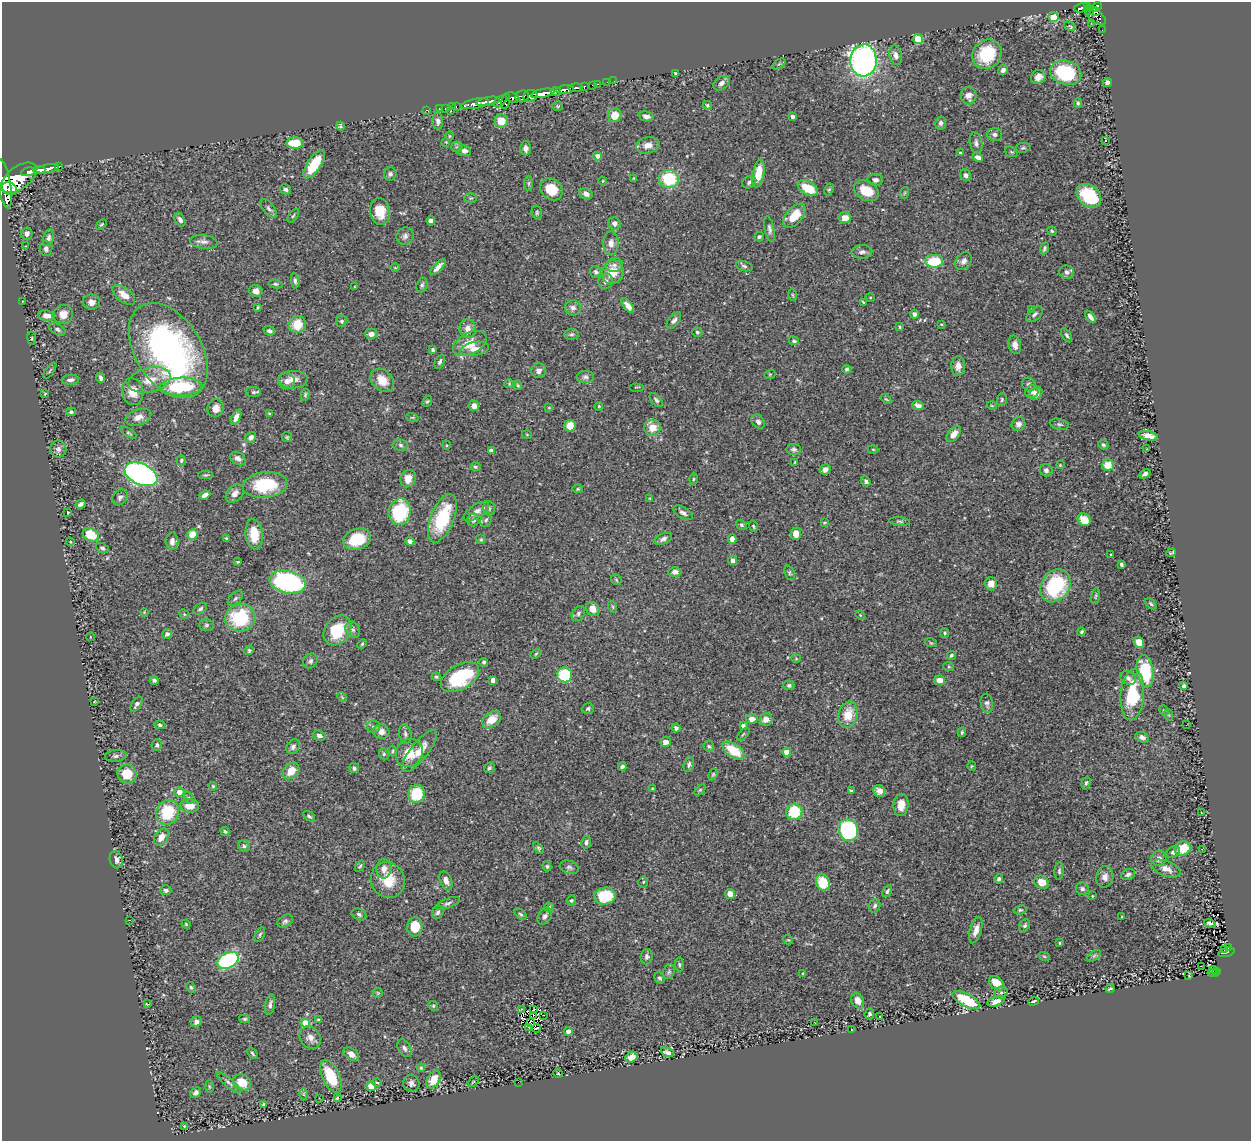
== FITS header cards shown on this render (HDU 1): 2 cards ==
NAXIS1  =                 1249
NAXIS2  =                 1139

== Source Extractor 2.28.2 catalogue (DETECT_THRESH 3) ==
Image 1249 x 1139 px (HDU 1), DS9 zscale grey, 1 PNG px = 1 image px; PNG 1253 x 1143 px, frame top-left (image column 1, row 1139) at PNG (2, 2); each listed source drawn as its Kron ellipse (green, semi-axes under 4 px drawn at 4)
Background 0.637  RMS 0.023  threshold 0.0677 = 3 sigma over >= 5 px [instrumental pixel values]
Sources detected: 498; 2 with non-positive FLUX_AUTO (blend fragments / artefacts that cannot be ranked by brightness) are neither listed nor drawn; the other 496 listed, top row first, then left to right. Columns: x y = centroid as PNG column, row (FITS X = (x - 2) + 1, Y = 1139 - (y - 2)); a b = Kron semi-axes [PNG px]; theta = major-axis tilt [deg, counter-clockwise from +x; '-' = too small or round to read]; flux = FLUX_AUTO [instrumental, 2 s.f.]
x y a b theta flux
1088 7 4 3 - 200
1097 7 5 4 - 410
1081 8 8 4 11 210
1090 11 4 3 - 82
1095 11 5 4 - 260
1095 15 13 6 -41 610
1053 17 5 4 - 47
1091 23 2 2 - 15
1070 26 6 4 -34 2.9
1102 30 2 2 - 7.8
918 39 5 5 - 61
987 54 15 14 - 69
896 55 10 6 -77 6.8
863 60 16 13 87 490
779 64 7 4 36 1.9
1003 70 5 4 - 6
1066 73 16 12 -15 99
676 74 4 3 - 2.7
1038 77 8 6 34 11
614 81 2 2 - 7.7
607 82 2 2 - 6.1
721 83 9 6 36 5.9
1107 83 5 4 - 6.9
597 84 3 2 - 23
593 85 3 3 - 51
584 87 4 3 - 140
575 88 7 3 5 240
565 90 9 3 7 960
556 91 5 3 - 570
543 93 12 4 10 1900
968 95 9 8 - 10
522 96 7 5 27 410
530 96 7 6 - 700
513 98 7 5 -24 620
488 101 12 3 11 1300
500 101 8 4 39 410
506 101 8 3 78 400
1078 103 5 4 - 2
475 104 14 5 11 1300
707 105 4 4 - 2.3
452 106 3 2 - 29
456 106 3 2 - 24
558 106 5 4 - 1.6
439 108 3 2 - 24
445 108 2 2 - 13
427 110 3 2 - 25
451 110 3 3 - 140
615 115 7 6 - 23
646 116 7 5 -9 6.9
792 116 3 3 - 4.9
438 121 8 5 -86 6.1
501 121 6 6 - 25
941 123 6 5 - 4.7
340 126 4 3 - 3.3
995 134 7 6 - 4.9
449 136 5 3 - 1.3
1105 140 3 2 - 1
446 142 4 4 - 1.3
295 143 8 5 0 34
976 143 11 6 -78 5.3
648 145 12 8 11 13
457 147 5 5 - 2.4
526 148 7 5 -89 5.5
1023 148 8 5 8 3
464 151 7 5 -5 7.4
1011 152 7 5 -21 2.5
960 153 3 3 - 2.4
597 156 4 4 - 9.2
978 157 6 4 -22 5.6
314 164 16 6 56 48
59 166 3 3 - 110
47 169 12 4 10 1300
39 170 6 4 1 690
28 172 7 4 10 900
390 174 6 6 - 3.8
758 174 14 6 78 30
966 175 6 5 - 5
19 178 20 11 36 4000
633 178 4 2 - 0.93
669 179 10 9 - 69
875 180 8 6 -5 6.4
603 181 4 3 - 1.3
749 182 7 5 31 4.3
529 183 7 3 89 2.1
4 184 25 6 -80 2700
808 188 11 6 -29 42
9 189 8 6 -26 1100
285 189 6 4 -29 3.3
551 189 12 10 -42 36
829 189 6 4 62 2.2
866 191 13 9 -29 39
904 193 6 3 71 2
586 194 7 5 -32 7.4
1089 196 14 10 -41 76
471 198 6 5 - 2.3
269 208 11 5 -53 4.7
380 211 13 10 -83 27
537 213 7 5 -77 2.6
293 216 8 4 54 2.2
794 216 14 8 50 32
845 218 6 5 - 16
180 220 7 5 -58 5.3
431 221 4 4 - 7.1
614 223 6 6 - 6.3
101 225 6 4 40 1.9
769 229 13 5 -79 4.8
1052 231 5 4 - 1.9
27 234 6 5 - 5
405 236 9 8 - 5.6
759 237 5 4 - 3
48 238 8 5 76 4.4
204 242 14 7 -7 7.2
611 243 11 7 88 8.4
26 246 3 2 - 0.82
46 248 7 6 - 5.1
1044 248 6 3 70 3
862 252 10 6 2 6.2
934 261 9 6 3 59
964 261 10 7 52 6.7
614 265 8 7 - 6.2
744 266 8 5 -17 3.1
438 267 10 4 46 8.2
395 268 5 3 - 1.3
596 272 6 6 - 3.5
613 272 12 10 66 29
1067 272 7 7 - 5.4
295 281 7 4 -84 3.3
606 281 7 7 - 6.4
275 284 7 4 -8 2.3
422 285 7 5 71 3.4
355 287 3 2 - 1.1
256 291 7 6 - 6.9
124 295 13 7 -38 15
793 295 6 4 -87 1.9
870 297 5 3 - 1.3
23 301 3 2 - 0.98
92 302 8 7 - 9.3
863 302 4 2 - 1.6
628 306 8 4 -53 8.2
258 307 3 3 - 1.6
573 308 8 7 - 6.8
1031 309 3 3 - 1.3
63 314 10 9 - 13
914 314 4 4 - 5.3
1034 314 10 5 42 4.5
47 316 8 5 -9 11
1090 317 7 3 -51 5.6
674 320 9 5 51 5.2
342 321 6 5 - 2.7
297 324 9 8 - 28
941 324 3 2 - 1.4
900 327 4 3 - 1.6
57 329 9 5 -27 3.6
468 329 9 8 - 12
269 331 6 4 -21 4
697 332 5 4 - 2.6
371 334 6 5 - 9.1
571 334 7 5 3 3.3
1067 335 8 4 -58 3.1
32 338 6 3 -83 1.6
794 341 5 4 - 2.5
470 344 18 10 27 29
1015 345 9 6 -76 9.7
474 349 14 7 11 11
168 350 52 33 -57 490
433 350 4 3 - 2.7
440 362 8 4 65 3.4
958 366 10 7 88 10
847 369 4 4 - 3.1
50 371 9 2 55 1.8
539 371 7 7 - 6.5
770 374 5 3 - 1.4
585 377 9 6 1 4.2
100 378 5 3 - 3.9
70 380 8 5 4 5.5
149 380 21 12 13 26
293 380 15 9 2 13
382 380 13 10 -43 20
287 381 9 8 - 8
509 384 5 4 - 1.6
1029 384 7 6 - 3.6
518 385 5 3 - 1.9
181 387 21 9 3 95
637 387 7 2 0 1.2
1032 391 7 6 - 8
133 392 13 10 -78 22
253 392 8 5 -4 3.2
45 394 3 3 - 1.2
1036 394 7 6 - 9.9
305 395 6 4 75 2.3
886 399 6 3 -43 1.6
656 400 8 5 -49 3.6
1002 400 6 5 - 2.6
427 401 6 4 66 1.9
918 405 6 4 -21 5.2
474 406 5 5 - 8.6
599 406 4 3 - 1.3
992 406 5 3 - 1.3
215 408 9 8 - 12
549 408 4 4 - 1.5
71 412 5 4 - 2.7
269 414 4 3 - 1.8
138 417 13 7 18 11
236 417 8 4 65 8
412 417 6 4 -18 1.9
758 422 8 6 -54 5.9
1018 424 7 6 - 6.6
1059 424 10 5 -13 3.5
570 426 6 5 - 22
653 428 8 8 - 22
129 433 9 4 -32 2.3
954 434 9 5 49 15
527 435 5 3 - 1.1
1148 436 9 4 -11 12
251 437 6 5 - 6
287 437 5 5 - 2
400 445 7 5 -5 3.9
446 445 4 3 - 1.2
1103 445 5 4 - 3.1
58 449 8 8 - 6.1
794 449 7 5 -4 3.8
873 449 5 3 - 1.5
1147 449 2 2 - 1.1
491 451 4 4 - 7.2
238 458 8 6 -34 5.7
181 460 5 4 - 2.1
795 462 4 2 - 0.99
1060 465 3 3 - 1.2
1108 465 6 6 - 19
475 467 5 4 - 2.2
825 469 5 5 - 7.6
1046 470 6 6 - 4.9
141 474 17 10 -24 520
1145 474 6 4 31 4.7
206 475 7 3 1 2.1
408 479 9 7 65 13
693 479 6 4 88 2.1
866 481 5 4 - 3.3
265 485 22 13 7 79
578 489 5 3 - 1.4
235 493 10 7 47 9.4
205 495 6 4 23 7.5
120 497 9 6 48 4.6
650 498 4 4 - 1.2
80 504 5 3 - 4.1
489 508 7 5 -75 3.1
476 511 15 6 33 9.2
68 512 3 2 - 1.7
400 512 13 11 81 100
683 513 10 5 -31 5.6
442 518 26 11 68 90
473 520 6 6 - 6.1
486 520 7 5 69 3.6
1084 520 7 6 - 27
899 521 10 4 -4 2.7
824 522 4 3 - 1.8
741 525 6 4 -32 2.5
753 526 6 3 -72 1.8
254 534 15 8 -83 35
796 534 6 5 - 14
91 535 8 6 -30 44
192 535 5 5 - 27
226 538 4 3 - 1.5
357 539 14 10 19 54
481 539 5 5 - 1.9
663 539 9 5 23 5.4
732 539 4 4 - 9.1
172 541 8 6 89 8.2
410 541 4 4 - 6.7
70 542 4 2 - 2
102 548 7 4 -24 2.9
1171 553 5 2 - 1.7
1111 554 2 2 - 0.96
733 560 5 4 - 9
238 562 3 2 - 1.4
1121 565 4 3 - 2.6
675 572 6 5 - 8
789 573 7 5 -69 2.4
616 580 6 4 -48 2
288 582 18 11 -12 260
991 584 6 6 - 11
1055 586 17 14 56 130
1096 596 8 3 79 1.9
235 598 9 5 45 3.8
1151 604 7 3 -41 2.4
613 607 6 3 -72 2
200 609 7 5 33 3.5
593 609 7 6 - 12
144 612 4 4 - 1.2
578 613 8 6 55 3.8
184 614 5 4 - 1.7
860 615 5 4 - 1.4
240 618 15 13 9 96
206 625 7 6 - 3.4
337 630 16 12 54 61
353 630 8 6 -56 5.4
1082 632 4 3 - 2.3
945 633 5 4 - 2
167 634 5 4 - 4
90 637 4 3 - 1.1
1139 642 6 5 - 16
931 643 6 3 -18 1.5
362 644 5 4 - 1.9
249 650 5 4 - 2.1
536 654 6 4 32 1.8
951 655 4 4 - 2.6
796 658 4 4 - 1.5
310 661 8 6 44 4.5
484 662 4 4 - 2.3
949 667 5 3 - 1.4
1145 671 16 8 -81 88
564 675 7 7 - 100
436 677 4 3 - 1.9
460 677 21 12 30 100
1128 678 8 6 -29 5
154 680 4 4 - 3
493 680 4 4 - 12
940 680 5 5 - 13
789 685 5 5 - 3.1
1184 686 4 4 - 4.2
1132 695 26 11 86 82
342 697 5 4 - 1.6
94 702 3 2 - 1.3
987 703 9 6 -79 4.8
137 704 8 4 55 4.6
588 709 6 5 - 3.3
1164 710 5 4 - 2.1
848 715 13 9 74 31
1169 715 6 3 -71 1.8
752 719 5 5 - 11
766 719 6 6 - 11
492 720 11 7 37 20
160 725 5 4 - 2.4
743 725 4 3 - 4.3
1186 725 3 2 - 3.4
373 727 7 6 - 3.7
676 728 4 4 - 4.4
381 732 8 7 - 8.7
962 732 5 3 - 2.2
405 734 9 6 -78 4.6
743 734 8 3 44 1.8
319 736 7 5 -19 5.8
1142 737 7 5 -24 5.2
665 742 5 5 - 8.5
157 745 6 5 - 3
709 746 6 5 - 2.9
293 747 8 6 53 4.9
733 750 12 6 -35 47
393 751 5 3 - 1.7
419 751 26 8 52 23
787 752 4 4 - 24
409 753 14 13 - 28
384 754 6 4 -67 2.3
116 756 11 6 7 4.5
689 765 8 5 74 4
622 766 4 4 - 3.6
972 766 5 4 - 1.5
354 768 5 5 - 4.2
489 768 6 5 - 2.8
291 771 9 7 45 23
127 774 10 9 - 40
713 774 6 4 63 2.1
1086 783 6 4 74 2.5
213 786 4 3 - 1.7
652 789 4 3 - 1.4
700 790 6 4 45 1.7
851 790 3 3 - 2.6
879 791 6 5 - 8.8
179 792 5 4 - 12
416 794 9 8 - 63
189 798 6 4 -71 2.2
901 805 11 7 84 15
190 806 9 6 -6 20
167 812 13 11 57 60
794 812 8 8 - 63
1201 812 2 2 - 1.3
309 816 6 3 -35 2.6
848 830 11 9 -69 160
225 831 5 4 - 2.2
161 837 9 6 56 14
586 842 6 5 - 3.7
244 846 6 5 - 3.3
539 848 6 4 -53 2.6
1183 848 8 7 - 33
1202 849 3 2 - 1.4
1173 852 7 5 35 4.5
1159 859 7 7 - 7.3
116 860 9 6 -75 7.5
360 866 6 3 50 1.9
547 866 5 4 - 2
569 867 9 6 -18 4.5
384 869 10 7 88 9.1
1166 869 15 7 -21 11
1059 871 9 4 87 3.1
1128 874 7 5 20 4.2
1105 877 11 8 78 9.6
999 879 5 4 - 3
388 880 18 16 -61 39
446 881 10 6 -68 7.9
643 882 5 5 - 2
823 882 8 6 -69 43
1041 882 7 6 - 20
1082 889 7 6 - 3.8
166 890 5 5 - 4.1
887 891 6 4 62 3
730 894 5 5 - 10
605 896 11 8 5 57
1092 896 3 2 - 1.3
571 900 5 4 - 2.4
448 903 13 4 21 4.5
875 906 7 5 69 4.1
549 907 5 4 - 2.4
1020 910 6 4 9 2.5
438 912 7 5 62 4.3
359 914 8 5 -27 3.8
521 914 7 4 -43 2.8
545 916 9 6 56 6
1121 917 4 2 - 1.2
130 920 2 2 - 0.78
285 921 8 6 31 4
1210 923 6 3 -19 3.6
186 924 4 4 - 1.8
1025 925 7 5 57 3.2
415 927 9 7 83 33
976 930 14 5 74 10
260 934 8 4 64 2.7
788 940 5 4 - 1.9
1060 943 3 3 - 1.9
1229 947 2 2 - 7.4
1225 950 3 3 - 29
1226 952 8 3 14 100
1044 956 6 3 -20 1.5
1094 956 8 4 37 2.6
647 957 7 6 - 4.9
228 960 11 7 27 190
679 964 7 4 -84 2.2
1201 966 3 2 - 2.2
1213 970 4 3 - 34
1216 971 3 3 - 36
669 972 7 5 68 3.2
1213 973 5 2 - 34
803 974 4 3 - 1.5
1189 975 4 2 - 1.4
659 978 6 5 - 2.6
997 983 9 6 -42 24
191 987 6 4 -62 2.4
1110 989 4 3 - 2.4
1001 992 7 6 - 3.6
378 993 5 5 - 1.8
966 1000 15 6 -27 60
858 1001 8 6 -64 13
996 1001 9 4 21 7.6
1033 1001 5 2 - 1.8
147 1004 4 2 - 0.93
270 1005 10 5 78 5.1
433 1006 5 4 - 2.1
521 1010 4 2 - 1.1
534 1010 3 2 - 1.9
869 1014 6 4 67 3
543 1015 3 2 - 4.8
533 1016 3 2 - 2.4
880 1016 3 2 - 0.86
245 1019 5 4 - 2.2
319 1020 3 3 - 2.9
196 1022 6 5 - 6.3
530 1022 3 2 - 0.78
305 1023 4 4 - 32
815 1023 3 2 - 1
529 1027 3 2 - 1.1
537 1028 4 2 - 0.72
851 1030 3 2 - 0.78
568 1032 4 4 - 9.3
310 1038 12 10 -53 11
404 1048 10 6 -58 4.9
667 1052 7 3 -22 5.2
252 1053 6 3 -50 2.2
351 1054 9 5 -35 8.2
632 1057 6 5 - 12
421 1068 4 3 - 2.1
558 1074 4 3 - 1.3
331 1076 17 8 -64 57
433 1080 9 6 57 22
229 1082 15 3 -41 4.7
242 1082 9 7 -27 30
473 1082 6 3 38 1.4
518 1082 2 2 - 39
377 1083 5 3 - 1.5
411 1083 8 8 - 5.9
209 1086 6 3 -90 1.7
371 1086 5 4 - 39
196 1093 6 5 - 4.1
303 1094 6 4 90 2.2
319 1098 2 2 - 1.1
337 1098 3 3 - 2
263 1105 4 3 - 2.2
184 1126 4 3 - 1.2
At the frame edge (FLAGS 8, measured only in part): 1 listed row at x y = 4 184
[2 non-positive-flux detections neither listed nor drawn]